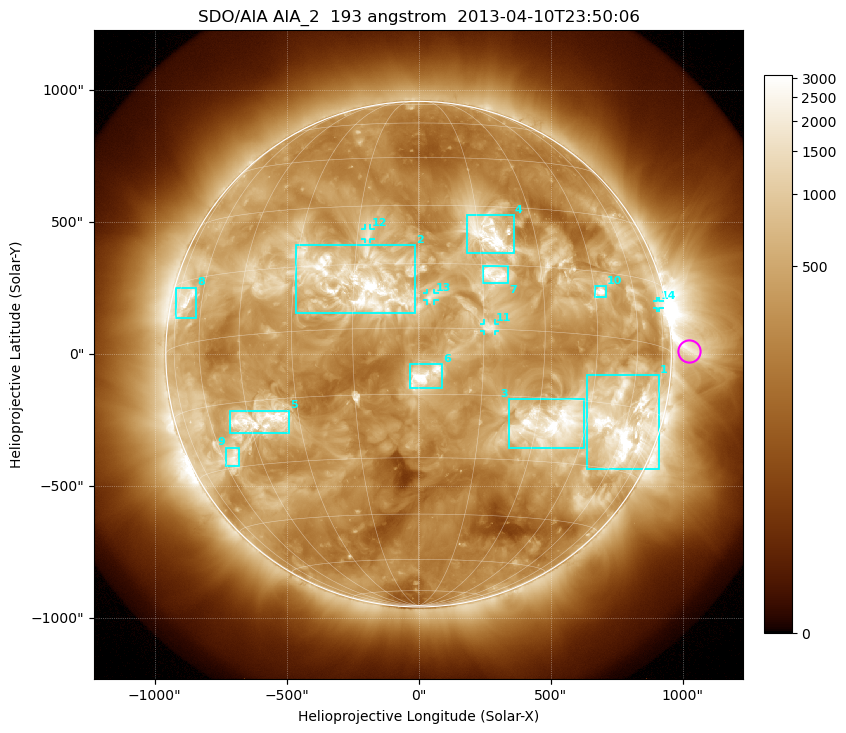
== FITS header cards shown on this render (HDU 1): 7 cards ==
TELESCOP= 'SDO/AIA'
INSTRUME= 'AIA_2'
WAVELNTH=                  193
WAVEUNIT= 'angstrom'
DATE-OBS= '2013-04-10T23:50:06.84'
CTYPE1  = 'HPLN-TAN'
CTYPE2  = 'HPLT-TAN'

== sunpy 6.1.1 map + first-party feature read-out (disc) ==
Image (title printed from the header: SDO/AIA AIA_2  193 angstrom  2013-04-10T23:50:06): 1024 x 1024 px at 2.4 arcsec/px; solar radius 958 arcsec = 399 px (full disc in frame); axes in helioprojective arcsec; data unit not stated in the header (colour bar unlabelled)
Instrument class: DISC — disc imager (sunpy class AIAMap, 193 A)
Bright regions (active regions / flare kernels): reference = the median radial profile (limb darkening/brightening removed); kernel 9 px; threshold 5 sigma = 1041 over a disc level ~370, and >= 1.15x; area >= 12 px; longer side >= 10 px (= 24 arcsec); searched inside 0.97 R_sun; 14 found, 14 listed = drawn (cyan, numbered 1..; 4 of them under ~33 arcsec drawn as corner ticks so the feature stays visible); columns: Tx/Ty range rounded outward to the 5 arcsec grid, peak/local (2 s.f.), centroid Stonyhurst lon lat
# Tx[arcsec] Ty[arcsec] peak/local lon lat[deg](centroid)
1 635..910 -435..-80 14 +60 -20
2 -465..-15 155..415 11 -14 +10
3 340..630 -355..-170 11 +34 -21
4 180..360 380..525 11 +17 +23
5 -715..-490 -300..-210 8.7 -42 -20
6 -30..90 -130..-35 8.7 +1 -11
7 240..340 265..335 6.9 +18 +13
8 -920..-840 135..255 6.9 -69 +10
9 -730..-680 -425..-355 6.9 -55 -28
10 670..710 215..260 12 +47 +10
11 250..290 85..115 5 +16 +0
12 -205..-180 435..475 4.4 -12 +22
13 30..60 205..230 4.4 +3 +7
14 905..915 175..205 4.1 +74 +10
Off-limb structures (1.02-1.3 R_sun): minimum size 162 px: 3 found; the strongest spans PA ~235..300 deg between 1.02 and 1.3 R_sun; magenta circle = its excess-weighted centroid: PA ~270 deg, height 1.07 R_sun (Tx ~1025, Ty ~10 arcsec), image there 4.2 x the reference